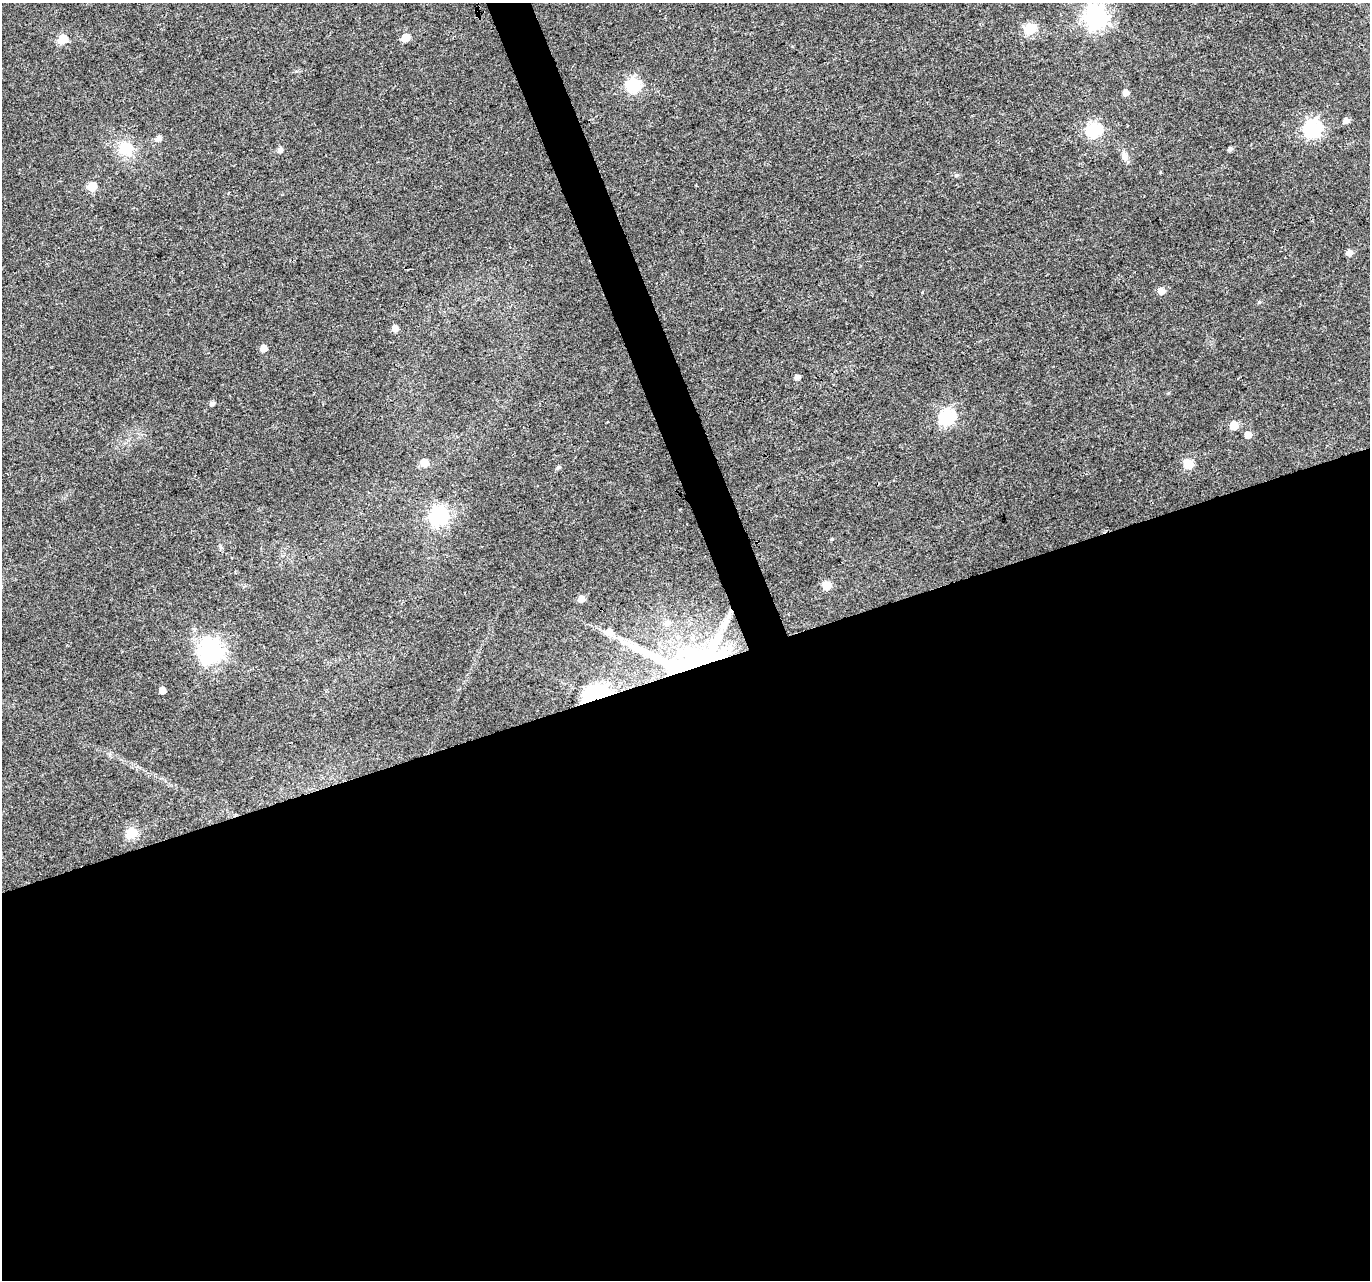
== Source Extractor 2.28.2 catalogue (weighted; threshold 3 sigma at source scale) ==
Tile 15 of 4 x 4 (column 3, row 4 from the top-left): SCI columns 2741-4108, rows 133-1410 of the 5484 x 5319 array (HDU 1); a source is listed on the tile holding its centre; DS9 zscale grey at full resolution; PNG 1372 x 1282 px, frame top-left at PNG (2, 3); no overlay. Shown black and unused: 49% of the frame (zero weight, under 3 of 4 exposures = <1% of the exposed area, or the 3 px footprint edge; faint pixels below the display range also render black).
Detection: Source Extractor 2.28.2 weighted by HDU 2 'WHT'; one run over the whole footprint, this tile lists its part. Background 0.0313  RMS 0.0039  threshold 0.0177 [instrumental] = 3 sigma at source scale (4.5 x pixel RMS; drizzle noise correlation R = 1.50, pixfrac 1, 0.0396/0.0396 arcsec/px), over >= 5 px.
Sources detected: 40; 4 inside a brighter listed object's ellipse — not listed separately; the other 36 listed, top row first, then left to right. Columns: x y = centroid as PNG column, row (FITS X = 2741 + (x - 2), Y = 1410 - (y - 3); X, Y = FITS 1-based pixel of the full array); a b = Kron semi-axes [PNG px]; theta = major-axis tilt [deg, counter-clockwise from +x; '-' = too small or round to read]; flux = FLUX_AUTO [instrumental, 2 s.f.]
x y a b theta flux
1096 18 8 8 - 260
1030 29 6 6 - 26
405 38 6 5 - 7.4
62 39 6 6 - 14
634 84 6 6 - 57
1126 93 5 5 - 2.2
1346 120 5 5 - 1.7
1313 128 7 7 - 100
1094 130 7 6 - 62
158 139 6 5 - 2
125 149 19 16 -36 10
1230 149 4 4 - 1.2
280 150 5 5 - 1.7
1125 156 14 8 -69 2.1
957 175 6 5 - 0.68
92 186 6 5 - 12
1349 253 6 5 - 2.2
1161 291 6 6 - 3.3
1259 302 5 4 - 0.53
395 328 5 5 - 2.6
263 348 5 5 - 3.4
797 377 5 5 - 1.6
212 403 5 5 - 1.2
947 416 7 7 - 80
1234 425 5 5 - 8.3
1248 435 5 5 - 3.7
424 463 6 6 - 6.2
1188 464 6 6 - 17
558 467 7 5 46 0.71
439 516 7 7 - 120
832 539 5 4 - 0.46
581 599 5 5 - 3.3
210 651 9 8 - 270
690 660 191 82 10 280
162 690 5 5 - 3.5
131 833 6 6 - 26
Overlapping masked pixels (flux is a lower limit): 1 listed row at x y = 690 660